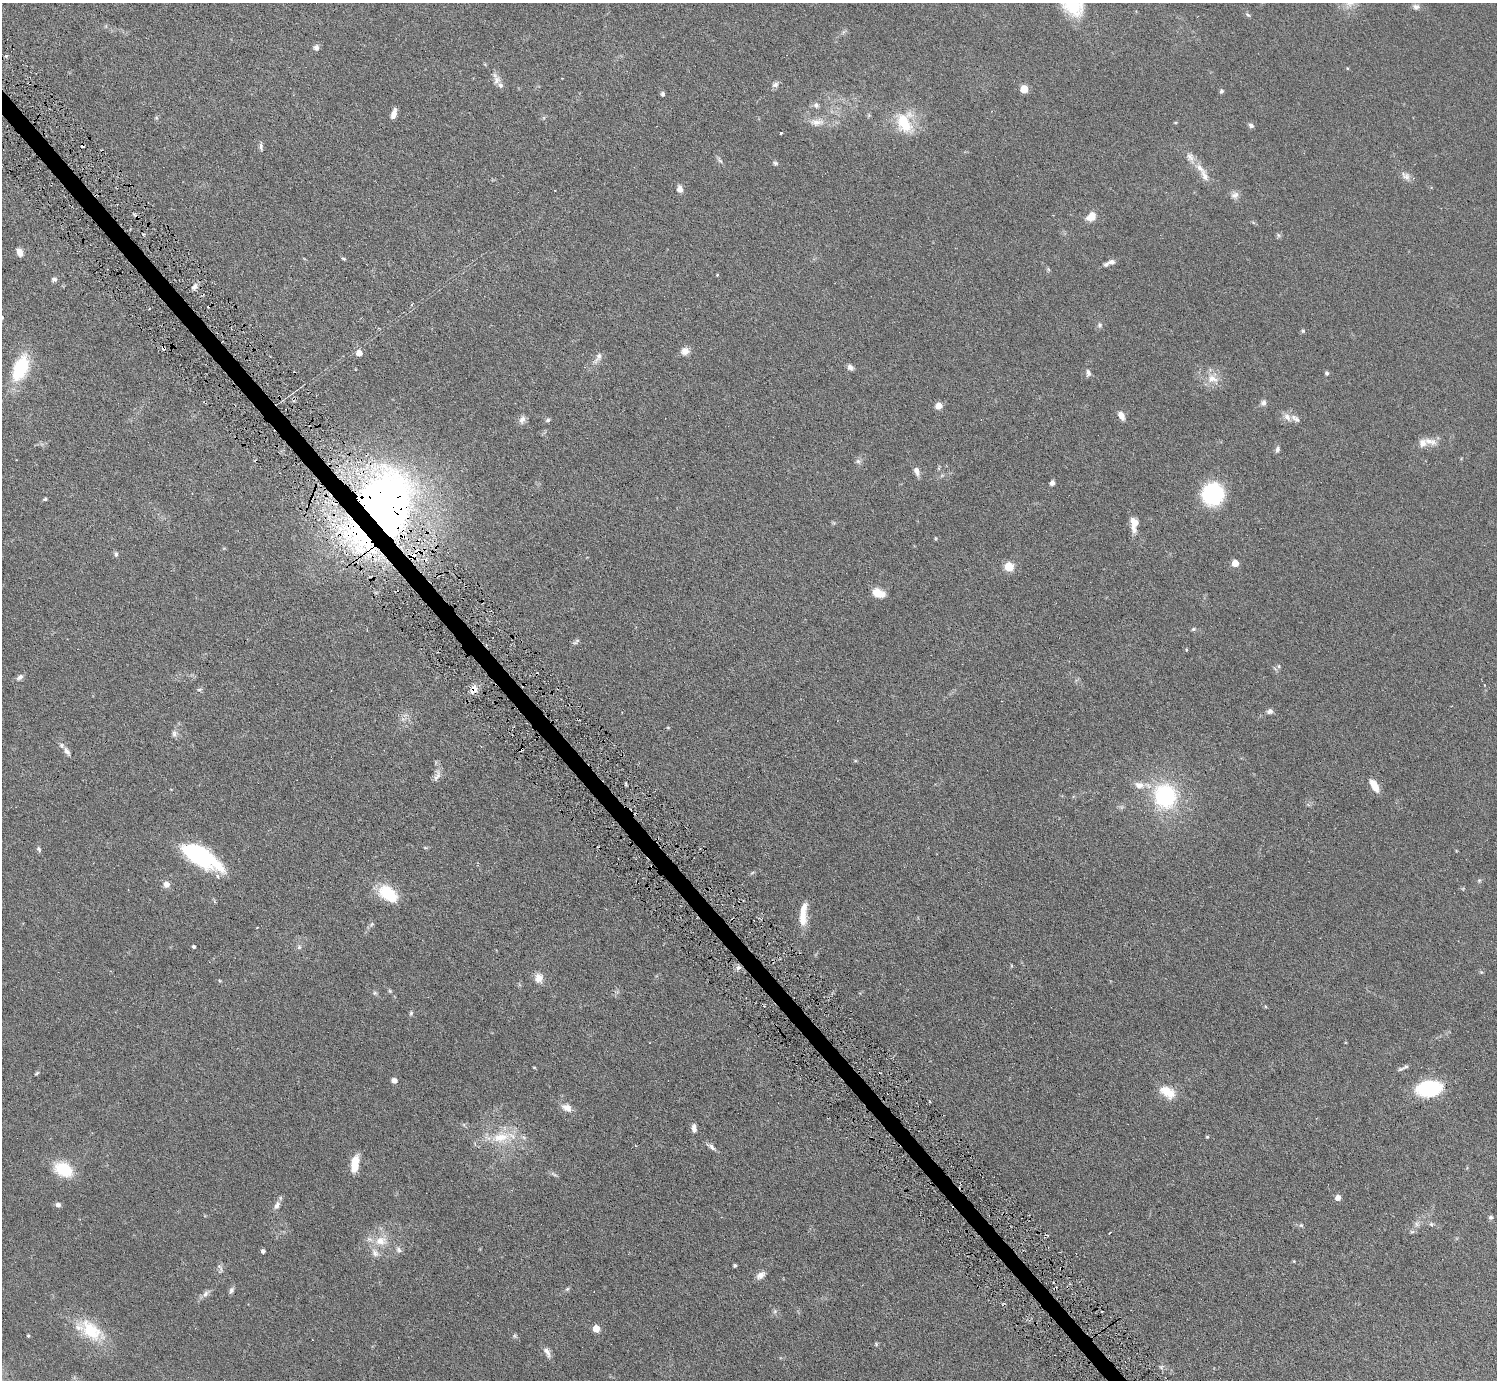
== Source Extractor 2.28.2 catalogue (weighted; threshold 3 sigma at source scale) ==
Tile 11 of 4 x 4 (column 3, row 3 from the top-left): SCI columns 2989-4483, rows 1677-3054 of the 5977 x 5967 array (HDU 1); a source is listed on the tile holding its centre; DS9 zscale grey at full resolution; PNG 1499 x 1382 px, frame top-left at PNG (2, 3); no overlay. Shown black and unused: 1% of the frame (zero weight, under 3 of 6 exposures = <1% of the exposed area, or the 3 px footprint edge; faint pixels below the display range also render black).
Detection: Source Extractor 2.28.2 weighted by HDU 2 'WHT'; one run over the whole footprint, this tile lists its part. Background 0.0941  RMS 0.0047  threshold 0.0192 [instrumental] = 3 sigma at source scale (4.09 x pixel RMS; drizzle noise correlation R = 1.36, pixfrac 0.8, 0.05/0.05 arcsec/px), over >= 5 px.
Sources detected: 154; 1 too faint to see at this stretch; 1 inside a brighter object's white glare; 5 cosmic-ray / hot-pixel residue — not listed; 10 inside a brighter listed object's ellipse — not listed separately; the other 137 listed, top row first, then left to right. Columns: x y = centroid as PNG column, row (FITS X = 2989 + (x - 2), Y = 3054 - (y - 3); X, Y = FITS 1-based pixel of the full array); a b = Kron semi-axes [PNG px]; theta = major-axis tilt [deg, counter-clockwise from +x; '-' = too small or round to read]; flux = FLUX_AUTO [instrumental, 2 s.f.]
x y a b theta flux
1072 3 37 23 -62 24
1416 7 9 8 - 1.4
1248 15 7 4 -35 0.63
316 48 7 7 - 1.5
6 55 5 4 - 0.74
1347 68 4 3 - 0.32
497 80 15 8 -87 2.6
775 84 9 6 34 1.4
1024 89 5 5 - 11
1221 91 5 4 - 0.89
663 94 5 5 - 0.83
816 105 8 7 - 1.3
394 114 11 5 74 2.6
816 122 23 9 0 4.6
904 123 30 21 -78 15
1175 123 5 3 - 0.35
1251 125 7 5 -27 1.1
781 133 3 3 - 0.59
261 147 10 5 -84 1
720 160 11 4 -53 0.94
775 163 7 5 -19 0.76
1200 168 18 8 -42 4.1
1406 176 14 8 -33 2.2
680 189 7 6 - 2.4
1235 195 12 9 19 2
1091 216 12 9 43 4.1
1278 235 7 4 -71 0.66
20 252 8 5 -67 3.1
344 259 6 4 -19 0.54
1112 262 9 6 2 1.4
717 275 4 3 - 0.38
54 279 6 5 - 1.1
194 287 9 6 40 1.6
2 317 5 4 - 0.92
1100 325 8 7 - 1.1
1303 331 6 5 - 0.62
685 351 10 9 - 2.8
359 353 5 5 - 3.5
598 357 17 7 60 2.2
850 367 8 6 -37 1.5
20 368 24 12 68 25
1088 373 9 6 -80 1.4
1327 373 5 5 - 0.69
1212 379 19 12 -14 5.5
1263 403 8 7 - 1.4
938 406 7 7 - 2.9
1121 416 9 6 -60 2.8
1287 417 13 8 -51 2.7
522 419 11 7 62 1.8
548 420 6 5 - 0.76
1430 441 20 8 -16 3.5
1277 449 7 6 - 1.1
858 461 7 6 - 1.1
939 468 6 4 71 0.5
916 471 11 6 -74 2.2
942 475 7 4 19 0.65
1052 483 5 5 - 1.5
1213 494 18 17 - 40
45 499 5 4 - 0.54
382 508 42 32 68 490
1134 524 19 9 88 4.4
404 537 6 5 - 1.7
116 554 7 5 -81 0.84
413 556 11 9 37 4.9
1235 563 5 5 - 5.7
1009 567 5 5 - 17
878 593 13 8 -22 6.1
1193 629 6 4 21 0.6
576 641 12 5 40 0.9
1279 666 6 4 -89 0.6
20 677 10 6 34 1.4
199 689 8 4 9 0.62
474 689 13 9 58 3.1
1269 711 8 6 6 1.3
668 728 4 4 - 0.4
174 734 9 7 90 1.4
67 751 12 6 -60 2
855 761 5 4 - 0.56
437 776 16 6 60 2.1
1139 785 14 10 -7 3.7
1374 786 15 7 -59 4.8
1165 796 19 17 -72 46
425 848 6 4 -1 0.44
39 849 8 5 -60 0.83
200 856 36 15 -32 53
1479 880 6 5 - 0.58
166 884 7 7 - 2.4
388 894 24 15 -38 14
803 910 21 8 78 5.5
372 924 6 5 - 0.75
257 928 3 2 - 0.43
194 947 4 3 - 0.63
299 947 6 6 - 0.84
738 967 7 6 - 1.3
539 978 12 10 86 3.4
220 981 5 3 - 0.38
390 991 5 5 - 0.5
375 993 6 5 - 0.7
411 1013 6 5 - 0.66
1406 1066 11 6 28 1.2
534 1067 5 3 - 0.32
37 1073 6 3 44 0.5
394 1080 6 6 - 1.7
1429 1088 21 13 6 33
1167 1092 21 13 -30 7.3
567 1108 14 9 -25 3.2
694 1128 10 5 -84 1.9
500 1137 30 15 11 13
1207 1137 4 4 - 0.46
711 1147 15 5 -36 1.5
355 1165 15 9 79 6.1
64 1170 17 12 -28 16
1338 1198 5 5 - 2.8
58 1205 7 6 - 1.3
277 1205 11 6 66 2
1491 1217 6 6 - 0.82
1417 1224 9 6 -28 1.2
1431 1224 6 4 -44 0.69
1301 1225 6 6 - 0.7
1412 1232 7 4 0 0.67
1109 1233 3 2 - 0.57
381 1241 19 13 1 7.2
399 1250 9 6 -57 1.3
263 1251 4 4 - 1.1
1294 1261 4 3 - 0.4
735 1265 3 3 - 0.67
220 1268 14 5 -62 1.2
760 1275 12 8 37 2.2
567 1289 6 5 - 0.66
231 1290 9 6 65 1.1
206 1294 14 6 47 1.8
775 1311 6 4 19 0.72
596 1329 5 5 - 7.3
91 1330 34 19 -44 17
28 1336 3 3 - 0.56
876 1344 6 5 - 0.49
547 1352 15 7 -61 2.1
Overlapping masked pixels (flux is a lower limit): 4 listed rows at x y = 382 508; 404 537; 413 556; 474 689
Isophote crosses this tile's border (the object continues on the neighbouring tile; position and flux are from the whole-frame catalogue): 2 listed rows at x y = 1072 3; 2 317